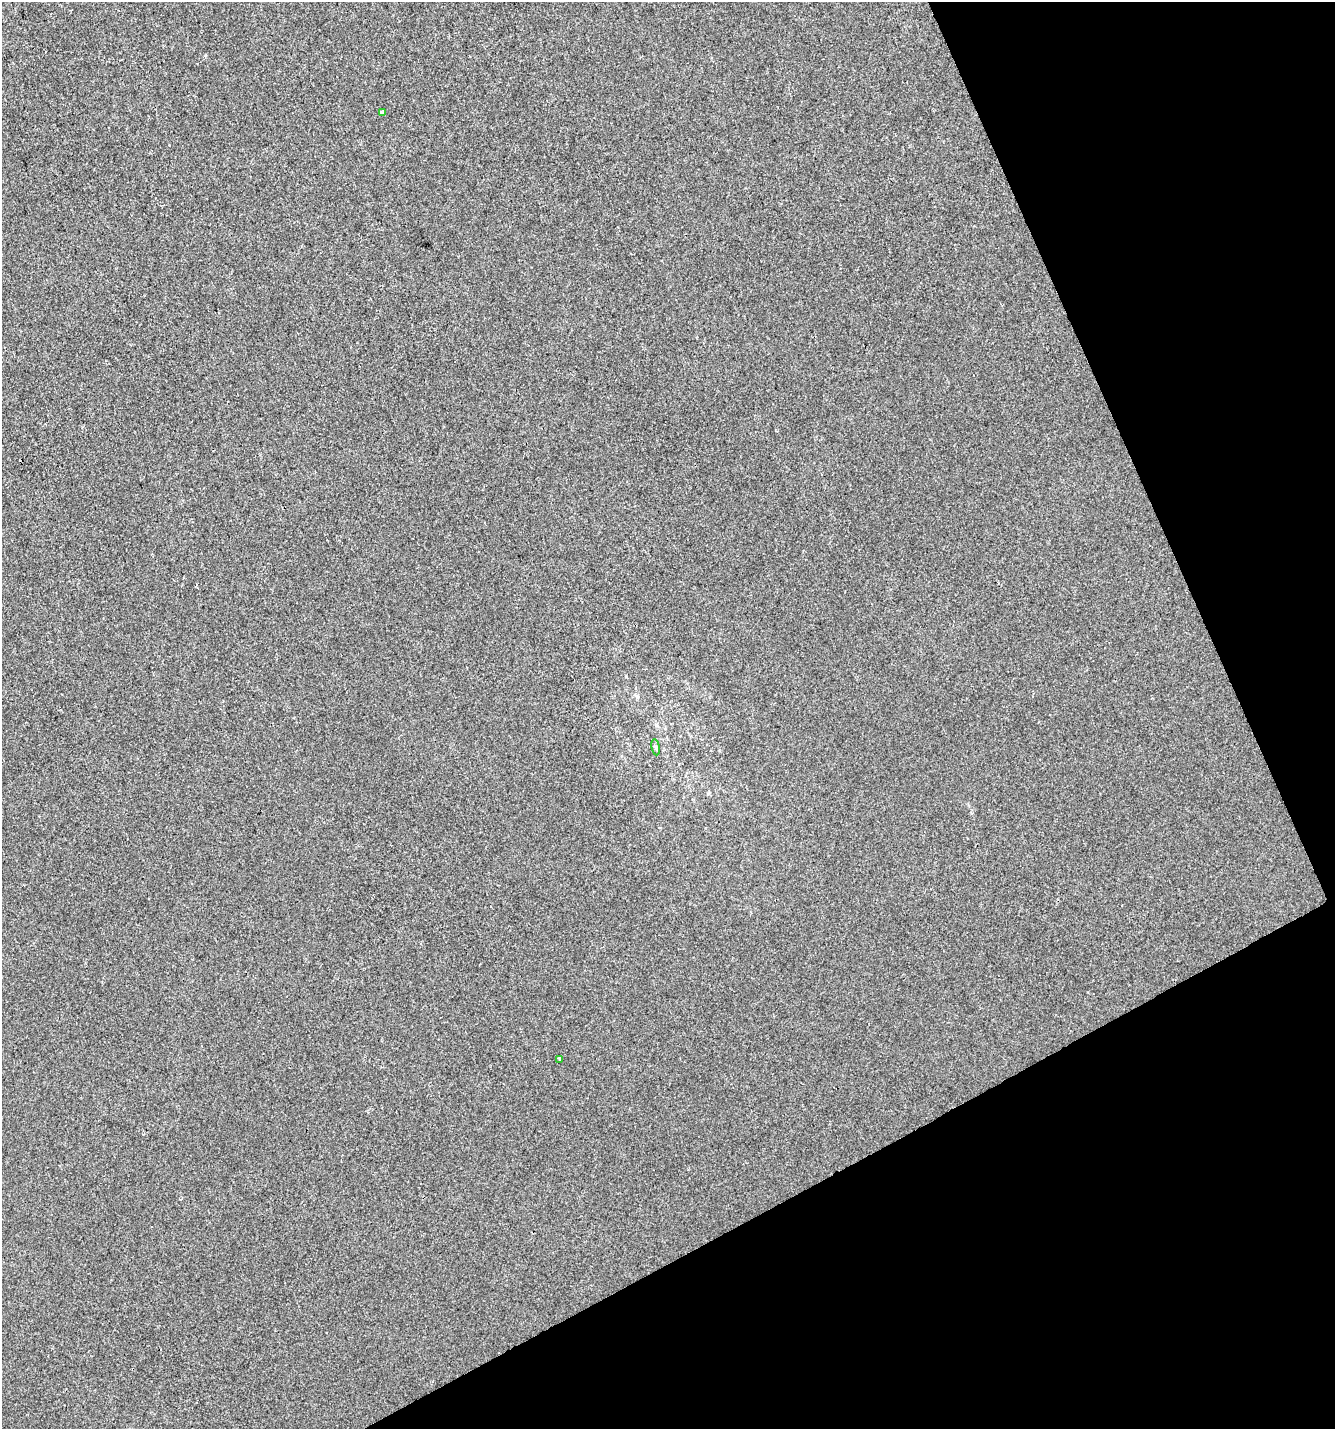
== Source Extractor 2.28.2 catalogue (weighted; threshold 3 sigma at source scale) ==
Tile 12 of 4 x 4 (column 4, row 3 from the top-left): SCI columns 4095-5427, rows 1429-2855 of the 5579 x 5708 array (HDU 1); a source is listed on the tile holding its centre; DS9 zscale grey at full resolution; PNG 1337 x 1431 px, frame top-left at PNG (2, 2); each listed source drawn as its Kron ellipse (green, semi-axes under 4 px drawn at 4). Shown black and unused: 23% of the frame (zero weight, under 2 of 3 exposures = <1% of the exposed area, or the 3 px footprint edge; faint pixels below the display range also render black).
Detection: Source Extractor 2.28.2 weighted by HDU 2 'WHT'; one run over the whole footprint, this tile lists its part. Background 9.99e-06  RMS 0.0042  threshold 0.0187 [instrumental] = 3 sigma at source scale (4.5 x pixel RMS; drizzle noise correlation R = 1.50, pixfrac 1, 0.0396/0.0396 arcsec/px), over >= 5 px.
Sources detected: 3; all 3 listed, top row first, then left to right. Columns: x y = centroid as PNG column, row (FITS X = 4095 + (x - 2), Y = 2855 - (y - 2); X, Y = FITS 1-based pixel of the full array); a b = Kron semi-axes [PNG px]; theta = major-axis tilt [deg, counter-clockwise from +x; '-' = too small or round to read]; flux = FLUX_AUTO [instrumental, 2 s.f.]
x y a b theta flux
382 112 4 3 - 0.54
656 747 8 4 -81 0.72
560 1059 4 3 - 0.68